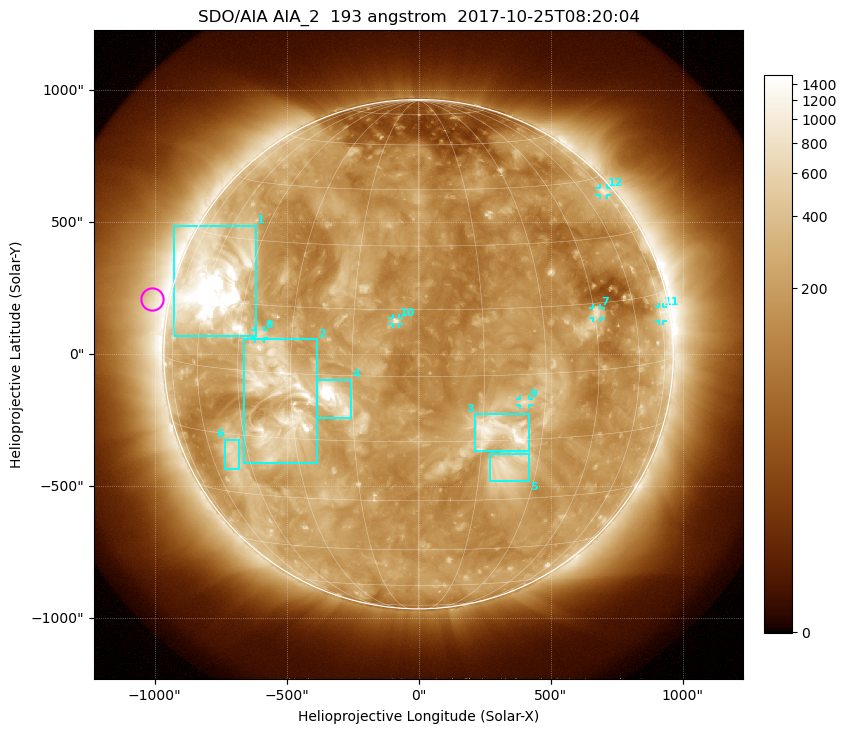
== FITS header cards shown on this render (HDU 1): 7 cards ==
TELESCOP= 'SDO/AIA'
INSTRUME= 'AIA_2'
WAVELNTH=                  193
WAVEUNIT= 'angstrom'
DATE-OBS= '2017-10-25T08:20:04.84'
CTYPE1  = 'HPLN-TAN'
CTYPE2  = 'HPLT-TAN'

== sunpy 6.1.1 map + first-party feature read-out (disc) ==
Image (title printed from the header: SDO/AIA AIA_2  193 angstrom  2017-10-25T08:20:04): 1024 x 1024 px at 2.4 arcsec/px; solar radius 965 arcsec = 402 px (full disc in frame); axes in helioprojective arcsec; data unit not stated in the header (colour bar unlabelled)
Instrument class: DISC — disc imager (sunpy class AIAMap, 193 A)
Bright regions (active regions / flare kernels): reference = the median radial profile (limb darkening/brightening removed); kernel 9 px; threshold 5 sigma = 369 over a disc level ~184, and >= 1.15x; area >= 12 px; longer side >= 10 px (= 24 arcsec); searched inside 0.97 R_sun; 12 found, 12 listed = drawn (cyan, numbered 1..; 6 of them under ~33 arcsec drawn as corner ticks so the feature stays visible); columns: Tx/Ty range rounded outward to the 5 arcsec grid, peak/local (2 s.f.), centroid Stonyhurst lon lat
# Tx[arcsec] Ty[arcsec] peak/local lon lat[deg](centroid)
1 -930..-615 65..490 17 -57 +18
2 -660..-385 -415..60 6.9 -33 -5
3 210..420 -370..-225 7.2 +19 -13
4 -390..-255 -245..-95 12 -20 -5
5 265..420 -480..-375 4.4 +21 -21
6 -735..-680 -440..-325 3.9 -50 -20
7 660..690 135..175 4.6 +46 +13
8 -620..-585 60..90 3.8 -39 +8
9 385..420 -195..-170 3.6 +25 -6
10 -100..-75 115..140 5.2 -5 +12
11 910..930 125..180 3.3 +75 +10
12 685..715 605..630 3.2 +74 +41
Off-limb structures (1.02-1.3 R_sun): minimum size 162 px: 5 found; the strongest spans PA ~40..115 deg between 1.02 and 1.3 R_sun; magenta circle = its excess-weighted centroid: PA ~80 deg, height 1.07 R_sun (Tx ~-1010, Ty ~210 arcsec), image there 2.7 x the reference